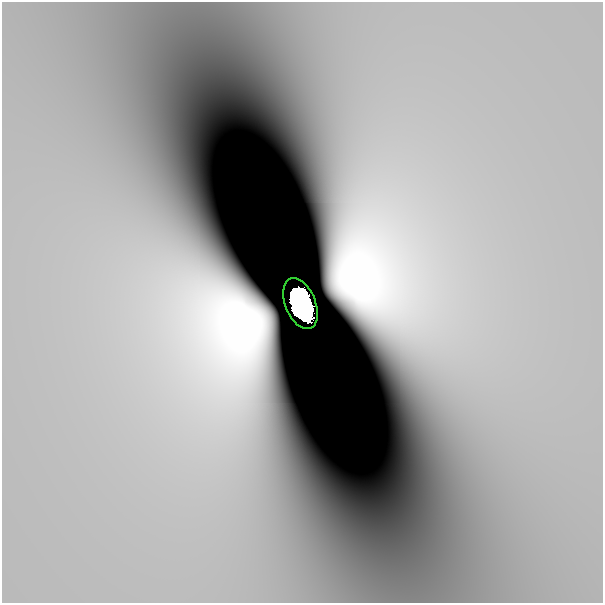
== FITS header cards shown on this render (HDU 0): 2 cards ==
NAXIS1  =                  601
NAXIS2  =                  601

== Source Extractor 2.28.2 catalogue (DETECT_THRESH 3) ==
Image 601 x 601 px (HDU 0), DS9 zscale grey, 1 PNG px = 1 image px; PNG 605 x 605 px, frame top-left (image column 1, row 601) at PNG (2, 2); each listed source drawn as its Kron ellipse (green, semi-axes under 4 px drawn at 4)
Background 1.66e-09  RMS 1.4e-09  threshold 4.09e-09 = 3 sigma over >= 5 px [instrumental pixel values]
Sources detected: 3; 2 with non-positive FLUX_AUTO (blend fragments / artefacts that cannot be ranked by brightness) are neither listed nor drawn; the other 1 listed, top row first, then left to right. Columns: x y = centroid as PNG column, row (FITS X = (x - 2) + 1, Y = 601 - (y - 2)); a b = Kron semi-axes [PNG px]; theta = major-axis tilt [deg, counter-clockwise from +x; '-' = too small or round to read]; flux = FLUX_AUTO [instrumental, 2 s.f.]
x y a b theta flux
300 304 27 15 -68 25
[2 non-positive-flux detections neither listed nor drawn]